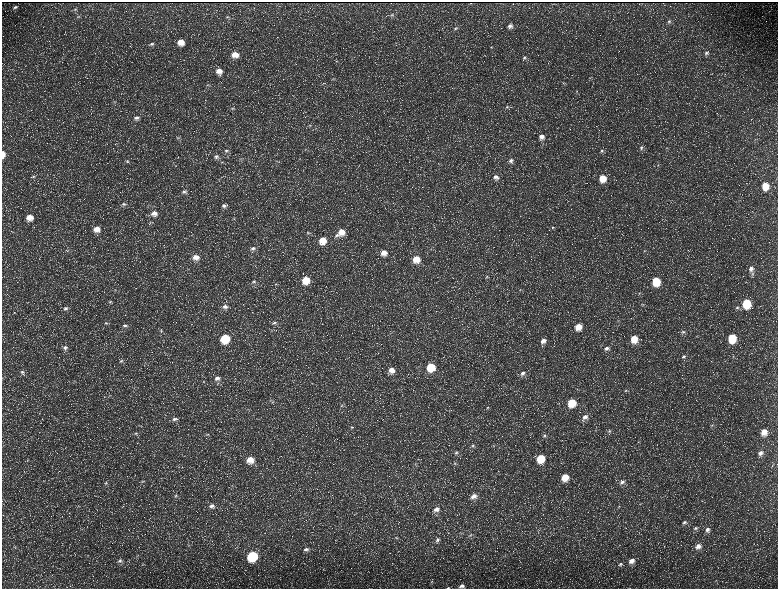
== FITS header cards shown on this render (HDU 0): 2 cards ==
NAXIS1  =                 1552 / length of data axis 1
NAXIS2  =                 1173 / length of data axis 2

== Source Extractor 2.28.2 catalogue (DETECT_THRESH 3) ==
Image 1552 x 1173 px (HDU 0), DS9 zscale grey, zoomed out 1/2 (1 PNG px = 2 x 2 image px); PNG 780 x 591 px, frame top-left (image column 1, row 1173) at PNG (2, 2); no overlay
Background 223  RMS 10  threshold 30.2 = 3 sigma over >= 5 px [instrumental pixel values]
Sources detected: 182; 35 cannot appear on this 1/2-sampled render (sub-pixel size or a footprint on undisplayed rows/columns) and are not listed; the other 147 listed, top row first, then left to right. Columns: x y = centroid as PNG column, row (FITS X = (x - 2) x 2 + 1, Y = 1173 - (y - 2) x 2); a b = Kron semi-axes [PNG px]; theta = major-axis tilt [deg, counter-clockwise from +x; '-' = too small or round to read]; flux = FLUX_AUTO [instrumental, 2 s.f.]
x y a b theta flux
471 3 2 1 - 550
15 7 7 4 29 5800
75 10 5 3 - 2200
392 15 6 4 16 3100
78 17 6 2 9 2000
227 17 5 4 - 3300
669 21 5 4 - 3000
510 26 7 5 7 6900
455 28 6 4 27 3100
181 42 7 6 - 24000
152 44 6 4 7 4700
491 47 4 3 - 1700
706 53 6 5 - 4700
235 54 7 7 - 24000
524 58 5 4 - 4000
337 61 4 3 - 1400
219 71 7 6 - 16000
333 79 5 3 - 1700
207 85 4 3 - 2300
114 102 4 2 - 1700
507 107 5 4 - 2900
232 108 6 4 -2 3300
136 118 8 6 17 7500
310 125 4 3 - 2000
178 137 6 3 20 2600
541 137 6 5 - 11000
641 147 5 5 - 4100
305 149 5 2 - 1800
226 151 7 5 -4 5900
602 151 5 4 - 2900
3 154 6 3 -88 17000
216 157 7 6 - 7200
127 161 5 4 - 3100
277 161 5 3 - 2400
511 161 6 6 - 6100
222 162 5 3 - 2400
658 165 5 1 - 1200
33 176 5 4 - 2700
496 177 7 6 - 9600
602 178 7 6 - 32000
765 186 8 6 -82 38000
184 192 7 6 - 6300
123 204 7 4 4 5000
224 206 7 6 - 8000
154 213 8 7 - 15000
29 217 8 7 - 23000
150 223 4 2 - 1600
552 228 4 4 - 2800
97 229 7 6 - 19000
341 232 9 8 - 24000
308 233 6 4 17 3300
337 235 6 5 - 5500
322 240 7 7 - 34000
253 248 8 6 4 8700
644 251 4 3 - 1900
384 253 8 7 - 18000
196 257 8 7 - 18000
416 259 8 8 - 32000
751 269 7 6 - 9700
487 277 5 4 - 3300
306 280 7 7 - 44000
254 281 6 4 30 3600
656 281 7 6 - 66000
276 284 4 2 - 1400
115 290 4 4 - 2100
520 290 4 3 - 2100
639 293 4 3 - 1900
110 301 5 4 - 2300
746 303 7 5 87 89000
643 304 4 3 - 1700
225 307 8 5 0 8200
737 307 6 4 51 4300
65 308 7 5 2 5500
618 320 4 3 - 1600
106 323 6 4 -5 3000
274 323 7 4 27 5000
125 326 6 5 - 5400
578 327 7 6 - 24000
161 331 5 4 - 3400
683 332 5 4 - 3600
225 338 6 6 - 89000
732 338 7 6 - 74000
634 339 7 6 - 33000
543 341 7 6 - 11000
65 348 7 5 -25 6600
607 348 7 5 24 7700
683 356 6 5 - 4900
733 356 4 3 - 1800
121 361 6 4 8 3800
145 363 3 2 - 1200
431 367 7 6 - 63000
391 370 7 7 - 17000
22 372 6 6 - 5400
523 373 8 5 33 8700
217 378 8 6 3 11000
203 382 5 3 - 2100
134 387 5 2 - 1500
626 390 5 4 - 2300
271 400 5 3 - 3000
572 403 7 6 - 53000
342 406 6 4 58 3900
487 408 5 4 - 3100
585 417 7 6 - 11000
174 419 8 5 13 7200
712 425 5 4 - 2500
352 427 5 4 - 3200
609 431 6 4 36 3500
764 432 7 6 - 23000
136 433 5 4 - 2900
208 434 5 4 - 3100
544 436 7 4 33 4600
473 446 6 5 - 5000
493 446 3 2 - 1200
456 452 6 5 - 5200
761 453 7 6 - 9600
540 458 7 6 - 52000
418 459 3 2 - 950
250 460 8 8 - 27000
455 463 6 4 3 3300
415 464 4 3 - 2200
565 477 7 6 - 32000
142 481 5 3 - 2200
622 482 7 5 32 7100
106 483 6 4 10 3400
232 485 3 2 - 1200
176 496 5 4 - 3300
474 496 7 6 - 14000
640 504 4 2 - 1200
212 506 8 6 0 9800
619 506 4 2 - 1300
436 509 8 6 24 12000
684 522 6 4 23 4200
695 528 6 4 39 4400
707 530 7 6 - 7500
470 535 6 4 38 3500
396 538 5 4 - 2500
438 540 6 5 - 6000
188 545 4 3 - 2000
698 546 7 6 - 12000
306 549 7 5 18 7200
252 556 7 6 - 160000
120 561 6 5 - 4900
632 561 7 6 - 13000
620 564 6 5 - 4100
432 581 5 2 - 1900
462 586 7 5 8 7500
448 588 5 2 - 1700
At the frame edge (FLAGS 8, measured only in part): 2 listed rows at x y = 3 154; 448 588
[35 sub-pixel or undisplayed-footprint detections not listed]